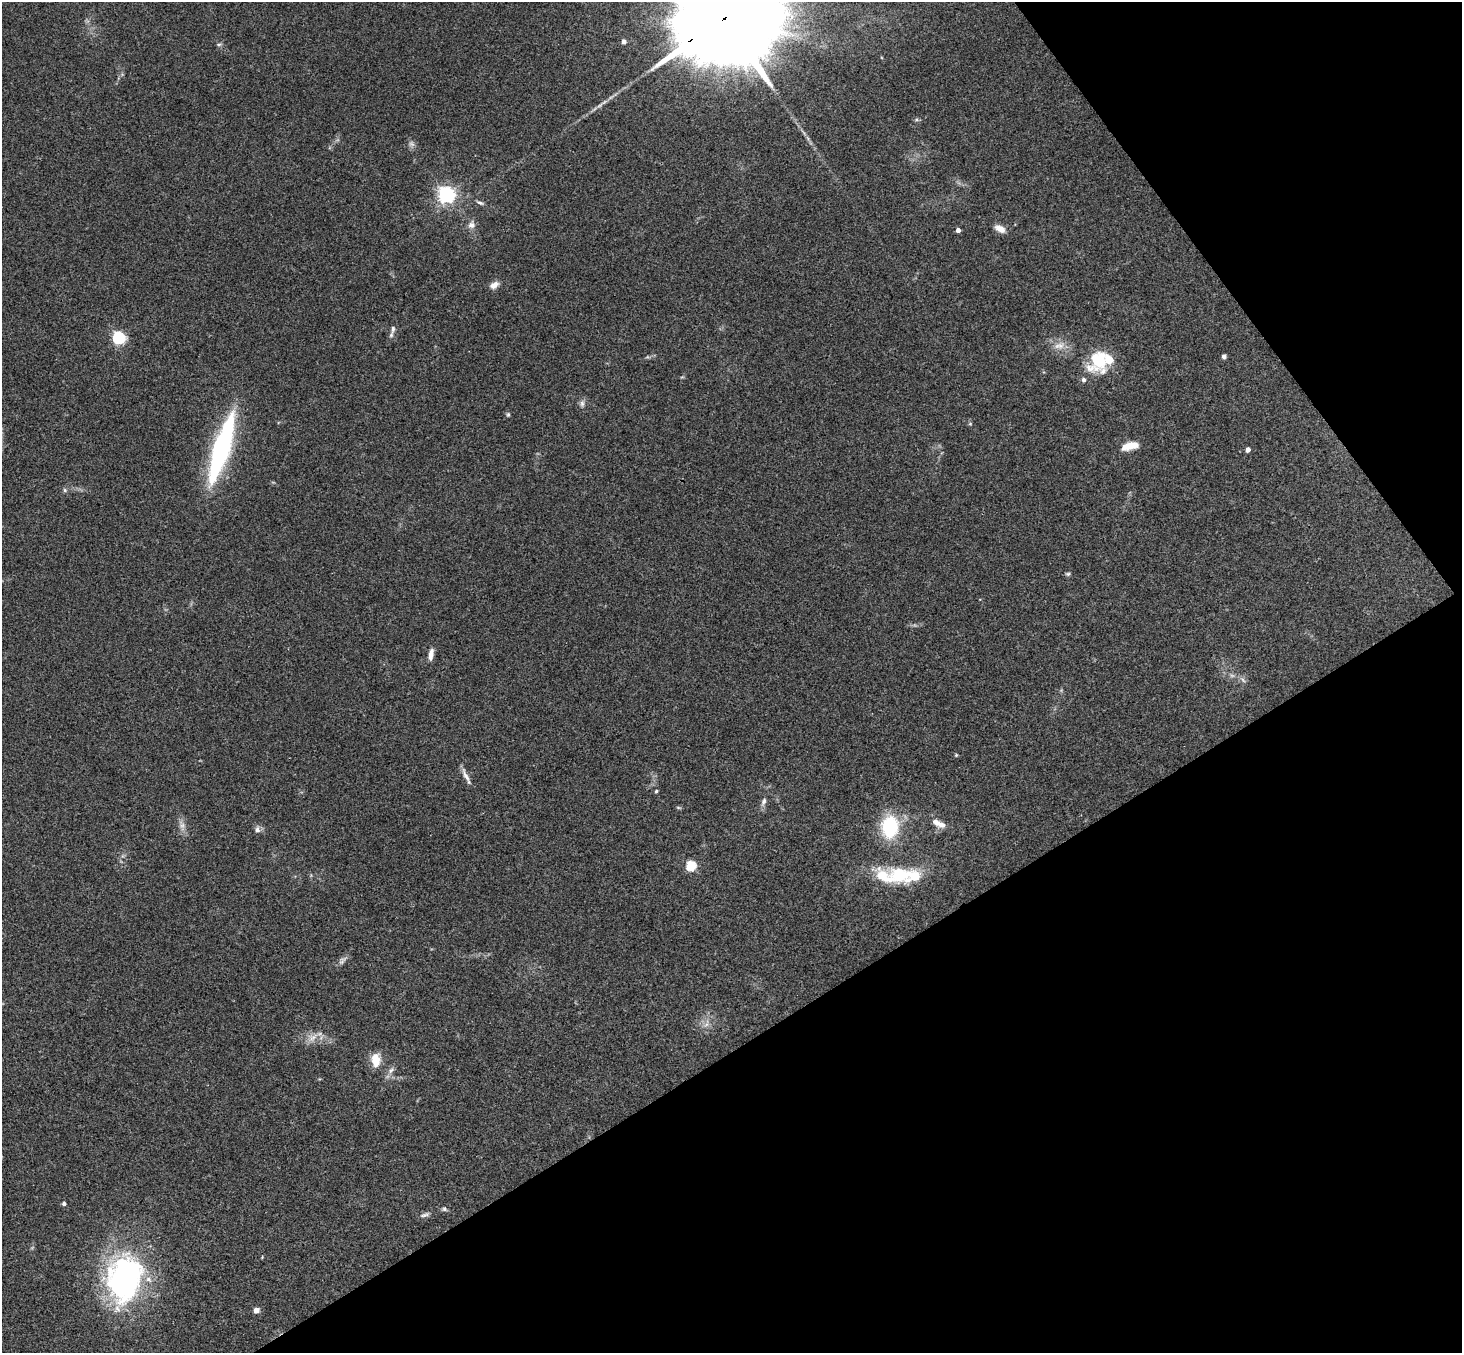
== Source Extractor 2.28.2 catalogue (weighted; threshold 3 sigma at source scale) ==
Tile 12 of 4 x 4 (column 4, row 3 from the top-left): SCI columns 4435-5894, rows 1681-3031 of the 5945 x 5925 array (HDU 1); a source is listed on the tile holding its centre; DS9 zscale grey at full resolution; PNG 1464 x 1355 px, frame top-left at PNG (2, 2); no overlay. Shown black and unused: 30% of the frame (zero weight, under 3 of 4 exposures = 6% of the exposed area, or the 3 px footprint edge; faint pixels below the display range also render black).
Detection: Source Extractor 2.28.2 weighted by HDU 2 'WHT'; one run over the whole footprint, this tile lists its part. Background 0.218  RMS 0.0084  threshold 0.0379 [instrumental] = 3 sigma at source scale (4.5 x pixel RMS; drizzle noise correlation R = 1.50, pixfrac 1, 0.05/0.05 arcsec/px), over >= 5 px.
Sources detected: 55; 3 too faint to see at this stretch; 1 inside a brighter object's white glare — not listed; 7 inside a brighter listed object's ellipse — not listed separately; the other 44 listed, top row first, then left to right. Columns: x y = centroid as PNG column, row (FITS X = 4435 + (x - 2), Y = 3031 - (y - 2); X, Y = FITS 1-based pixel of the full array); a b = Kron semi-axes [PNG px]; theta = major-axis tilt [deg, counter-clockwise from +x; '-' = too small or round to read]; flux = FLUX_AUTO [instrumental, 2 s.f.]
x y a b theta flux
725 18 56 21 32 41000
624 42 4 4 - 4.3
219 44 6 4 2 1.4
446 195 6 6 - 340
480 203 10 4 -26 2.2
471 225 10 9 - 4.6
1000 229 15 8 -28 6.4
958 230 4 4 - 4.5
494 285 11 7 32 5.2
393 329 12 5 80 3.2
118 338 5 5 - 140
1059 346 17 8 11 7.4
1224 356 5 4 - 2.1
1098 359 28 22 -89 32
582 404 8 6 -90 2.7
508 414 6 5 - 1.3
1130 446 19 8 13 13
222 448 69 14 73 160
1248 450 4 4 - 4.2
65 490 6 5 - 1.5
1068 574 6 5 - 1.4
431 654 15 6 79 5.4
956 755 5 4 - 0.9
466 776 25 5 -65 4.9
656 791 5 4 - 1.1
764 801 11 6 63 3.1
678 807 7 3 -19 1
182 825 8 6 43 3
942 825 10 7 -21 5.3
890 827 28 21 84 46
257 829 9 7 -87 3.1
691 866 5 5 - 57
899 875 20 15 -16 34
342 962 8 6 35 2.5
706 1024 8 5 44 2.7
313 1038 18 7 41 6.7
376 1060 17 10 -88 12
391 1070 11 6 57 3.6
64 1204 4 4 - 2.1
444 1209 6 5 - 1.7
425 1215 14 5 20 2.8
262 1257 4 3 - 0.66
124 1278 57 40 75 190
256 1310 5 5 - 5.2
Overlapping masked pixels (flux is a lower limit): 1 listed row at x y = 725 18
Isophote crosses this tile's border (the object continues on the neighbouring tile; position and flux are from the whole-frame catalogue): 1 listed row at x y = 725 18